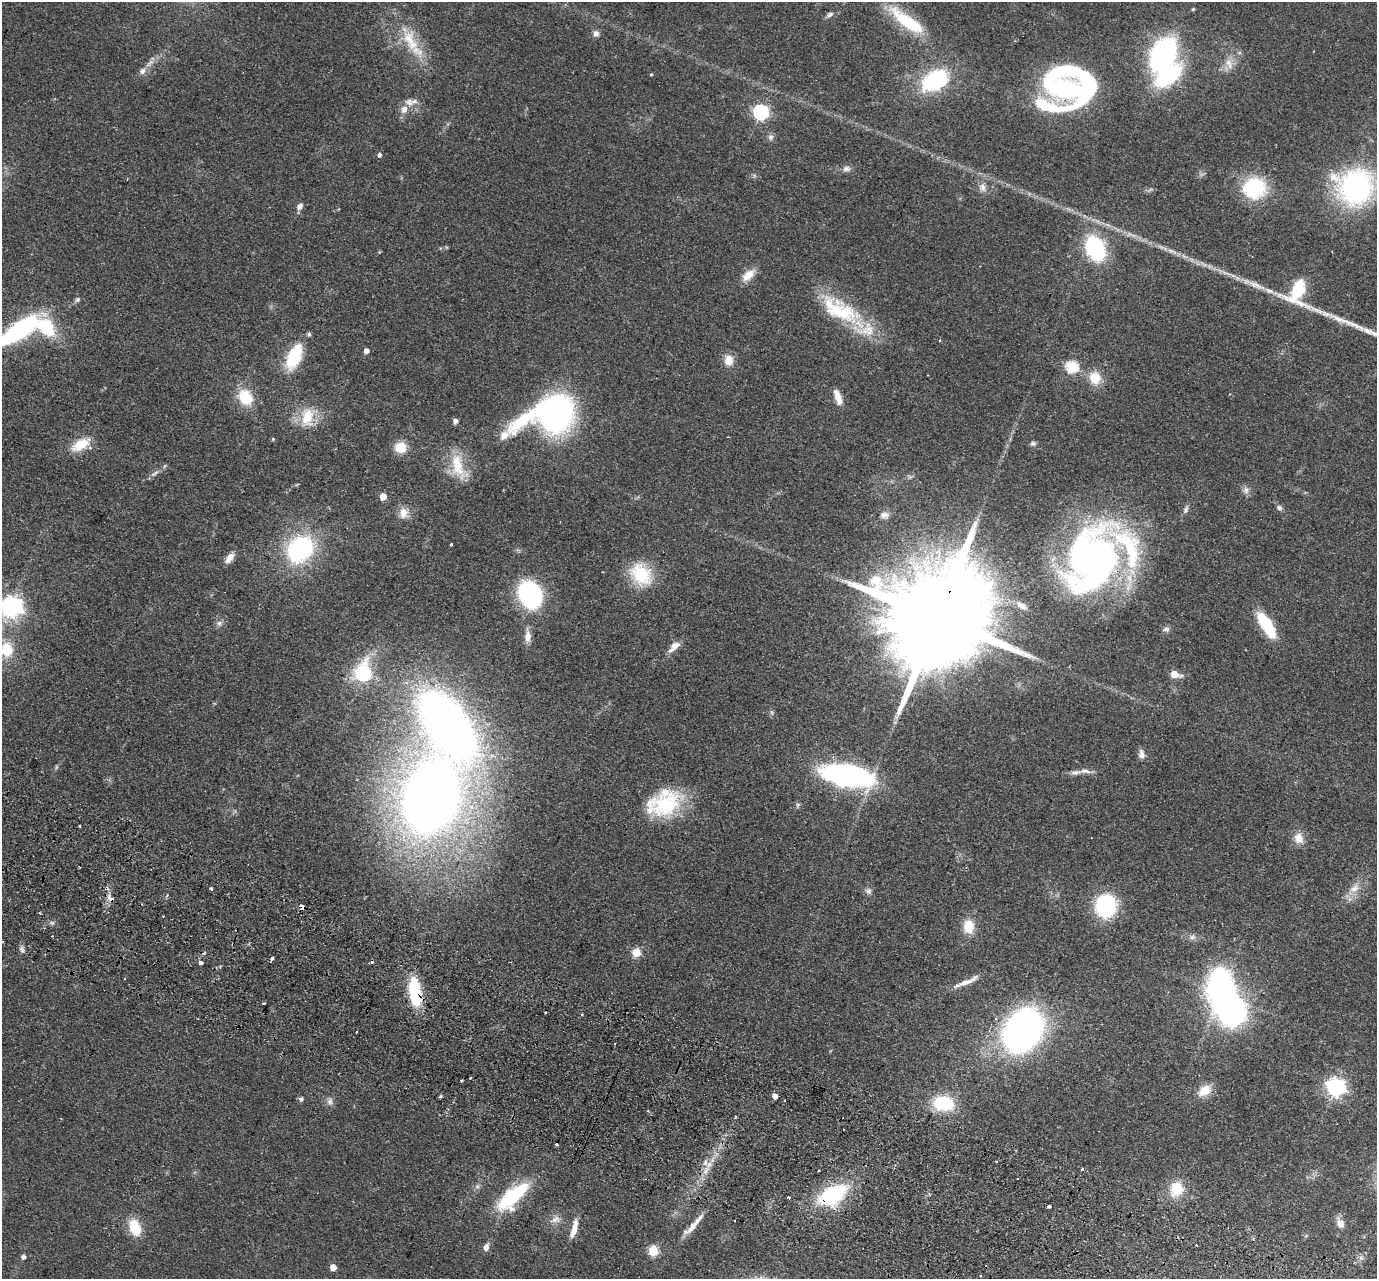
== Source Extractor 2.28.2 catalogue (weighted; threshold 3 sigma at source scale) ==
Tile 6 of 4 x 4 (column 2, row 2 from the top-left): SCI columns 1400-2774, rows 2877-4153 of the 5549 x 5621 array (HDU 1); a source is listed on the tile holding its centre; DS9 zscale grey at full resolution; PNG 1379 x 1281 px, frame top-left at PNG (2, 2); no overlay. Shown black and unused: <1% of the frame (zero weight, under 2 of 3 exposures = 3% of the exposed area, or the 3 px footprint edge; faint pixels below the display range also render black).
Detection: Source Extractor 2.28.2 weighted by HDU 2 'WHT'; one run over the whole footprint, this tile lists its part. Background 0.0798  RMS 0.008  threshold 0.0358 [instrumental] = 3 sigma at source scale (4.5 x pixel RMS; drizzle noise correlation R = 1.50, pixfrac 1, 0.05/0.05 arcsec/px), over >= 5 px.
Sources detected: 154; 2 too faint to see at this stretch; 5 inside a brighter object's white glare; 4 cosmic-ray / hot-pixel residue — not listed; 10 inside a brighter listed object's ellipse — not listed separately; the other 133 listed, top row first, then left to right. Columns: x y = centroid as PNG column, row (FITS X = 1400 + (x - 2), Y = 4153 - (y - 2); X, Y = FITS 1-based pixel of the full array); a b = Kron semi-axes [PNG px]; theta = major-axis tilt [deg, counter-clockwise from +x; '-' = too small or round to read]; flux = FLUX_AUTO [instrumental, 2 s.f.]
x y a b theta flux
1193 9 4 4 - 0.99
830 14 10 6 32 2.5
907 21 51 14 -36 45
596 33 8 8 - 3.1
410 41 39 17 -65 29
1163 53 30 19 62 150
1229 64 16 10 -64 7.6
142 71 9 7 41 3.7
651 74 3 3 - 1.7
935 81 23 15 30 94
1064 89 45 29 -5 130
415 101 9 7 8 3
404 109 11 9 64 5.9
761 112 6 6 - 180
770 137 8 8 - 2.7
379 155 5 4 - 2.4
846 169 11 8 1 3.6
982 187 12 9 -85 5.2
1356 187 33 31 -11 180
1254 188 20 17 2 70
300 206 8 6 47 3.5
1095 248 20 14 -64 84
1172 251 18 5 -26 5.3
748 275 18 10 43 9.8
1256 285 32 8 -22 12
78 299 8 6 46 2
837 310 54 25 -45 54
46 328 25 17 -48 40
20 330 31 10 35 160
940 340 4 3 - 1
366 351 4 4 - 5
294 356 29 14 65 39
729 360 12 10 -82 9.6
1072 367 6 6 - 77
1095 378 16 14 -68 15
245 397 19 15 -55 25
838 397 18 7 -70 8.8
557 413 31 24 71 210
307 417 28 17 80 22
523 420 81 19 36 67
456 421 5 5 - 3.5
273 439 4 4 - 0.93
1033 443 7 6 - 1.8
81 445 26 12 29 17
401 447 11 11 - 16
155 473 16 5 36 3.6
910 477 7 5 -1 1.6
1246 490 10 8 -66 3.5
383 496 5 5 - 10
1279 508 7 6 - 2.3
1186 510 11 6 63 2.7
404 513 15 12 -81 8.1
884 515 12 9 -1 4.9
451 545 3 3 - 1.3
300 549 27 21 45 100
229 558 15 7 51 6
1091 560 78 53 69 330
641 574 30 22 -47 35
530 594 21 16 -69 120
1022 606 16 7 -34 5.3
11 607 8 7 - 540
937 618 43 22 65 33000
219 623 8 6 17 2.6
1266 625 30 11 -57 35
1166 629 9 7 -11 2.7
528 636 17 8 89 7
675 645 13 9 38 6.9
7 649 20 16 -89 23
363 673 9 7 75 160
1175 674 7 5 -14 17
447 723 56 29 -55 670
1141 754 13 8 -83 4.1
1085 771 19 5 -6 4.1
847 775 34 14 -10 260
432 797 70 48 73 770
664 803 41 30 23 63
79 826 3 2 - 0.96
1299 838 15 12 -68 8.3
106 888 6 5 - 2.1
211 888 3 3 - 2.2
1354 888 17 9 45 9.1
868 891 9 8 - 2.9
110 898 12 6 -42 3.7
1106 906 15 13 90 110
303 907 4 3 - 25
40 913 3 2 - 0.73
968 926 18 13 -87 15
52 936 3 2 - 0.63
1192 937 9 6 1 2.8
22 950 10 5 -84 2.6
636 952 5 5 - 28
204 953 5 4 - 1.2
272 958 4 3 - 3
201 962 4 3 - 6.1
372 962 4 3 - 1.5
125 978 3 2 - 0.77
965 982 31 6 21 8.6
415 992 24 10 -82 53
1221 993 9 7 4 850
582 1014 3 3 - 0.81
1023 1030 41 31 53 280
470 1078 3 2 - 0.76
462 1080 3 3 - 2.1
1336 1087 7 7 - 370
1204 1090 17 11 34 12
441 1096 5 4 - 1.1
775 1096 5 5 - 4.4
301 1099 5 5 - 2.2
330 1101 10 8 83 3.4
943 1103 23 16 -8 38
735 1117 3 3 - 1.1
556 1144 3 3 - 1.7
996 1161 4 2 - 0.57
705 1162 8 5 82 3.8
1082 1169 3 3 - 2.4
1017 1179 3 3 - 1.9
1176 1189 18 15 68 20
832 1195 30 17 29 74
512 1196 37 14 42 64
788 1197 3 2 - 1.5
1049 1206 4 3 - 3.6
556 1219 13 9 23 5.4
1340 1223 13 9 -61 6
693 1225 39 7 48 11
135 1227 19 12 -70 21
574 1229 22 6 76 10
1196 1245 2 2 - 0.66
486 1247 9 6 72 4.1
653 1251 12 10 -89 11
23 1257 5 4 - 2.5
1361 1258 9 7 75 3
333 1267 5 5 - 9.3
981 1275 3 2 - 0.91
Overlapping masked pixels (flux is a lower limit): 6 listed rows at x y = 937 618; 106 888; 110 898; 303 907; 415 992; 832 1195
Isophote crosses this tile's border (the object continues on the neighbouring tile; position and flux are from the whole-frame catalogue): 4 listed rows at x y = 1356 187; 20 330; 11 607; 7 649
Unlisted compact peaks at least as high as the median listed source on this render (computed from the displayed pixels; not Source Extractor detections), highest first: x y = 1338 319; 1299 282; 1357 326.